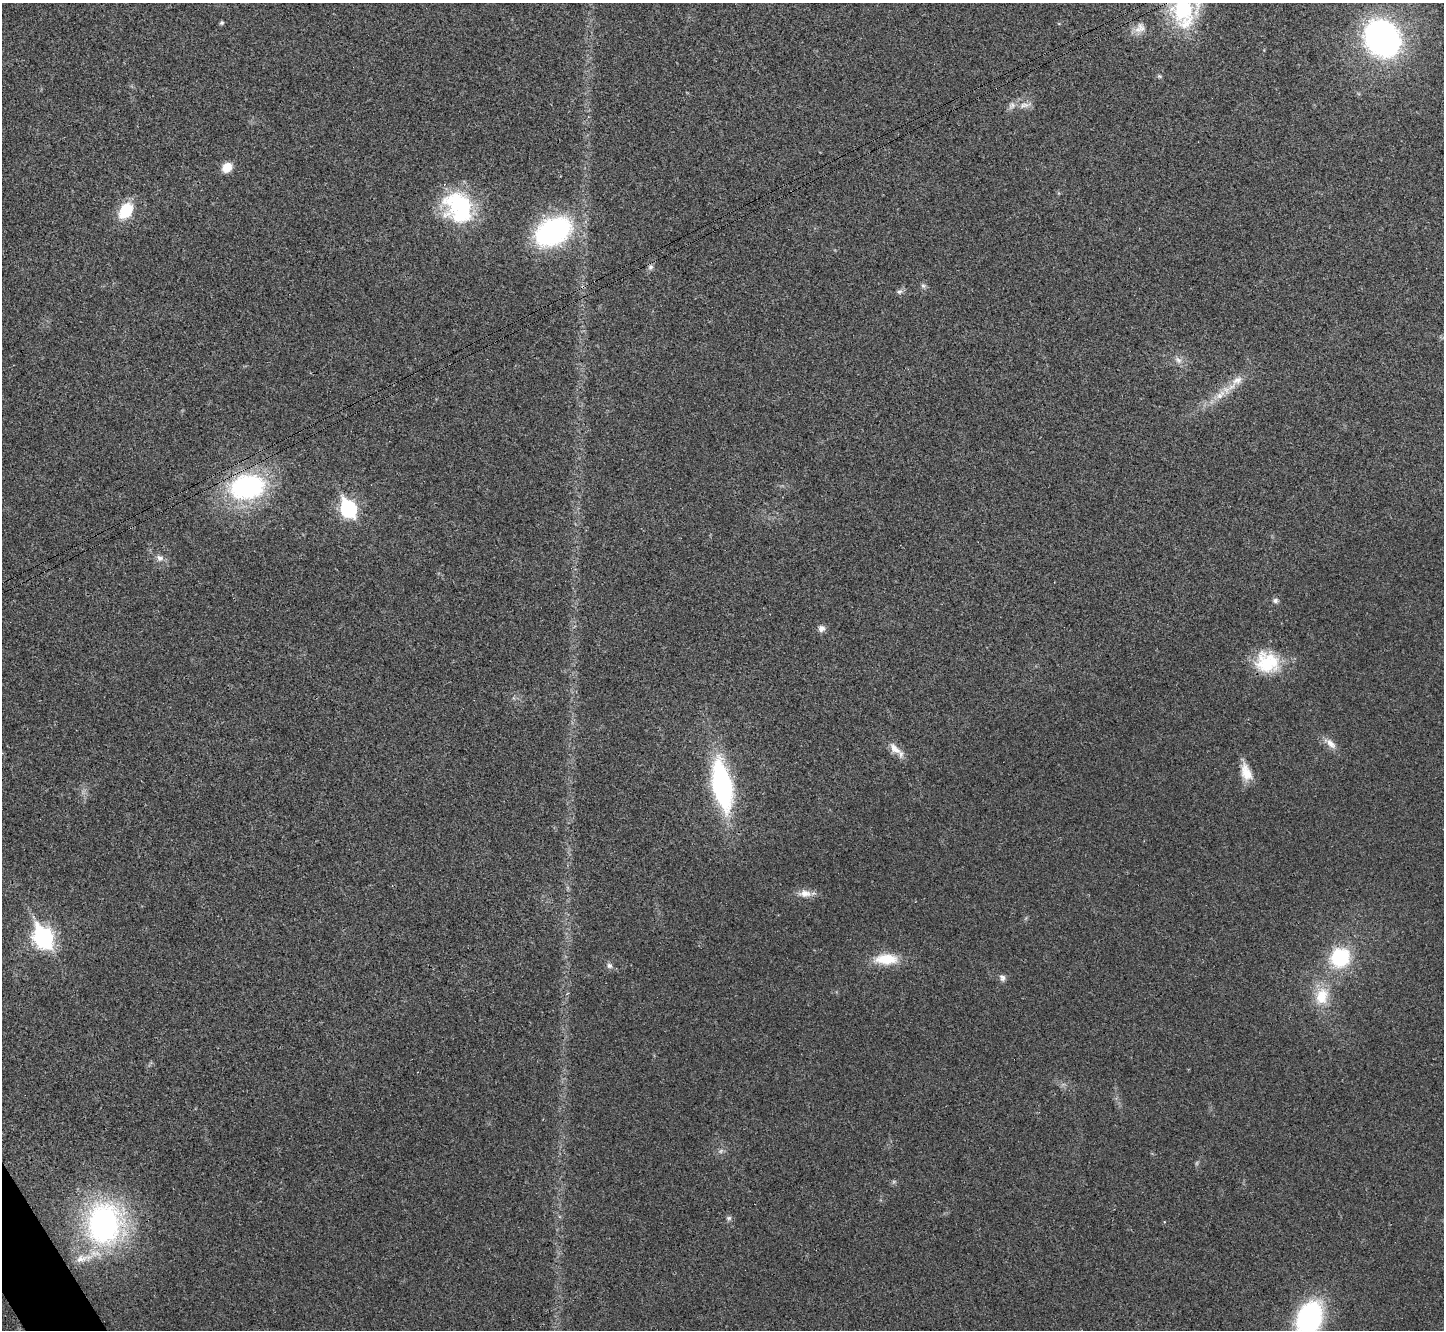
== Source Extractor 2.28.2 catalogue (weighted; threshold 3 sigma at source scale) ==
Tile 7 of 4 x 4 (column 3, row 2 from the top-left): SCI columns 2892-4333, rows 2821-4148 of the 5785 x 5777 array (HDU 1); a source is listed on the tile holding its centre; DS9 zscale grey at full resolution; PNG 1446 x 1332 px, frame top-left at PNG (2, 3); no overlay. Shown black and unused: <1% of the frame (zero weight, under 3 of 4 exposures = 1% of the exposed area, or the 3 px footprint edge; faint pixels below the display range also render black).
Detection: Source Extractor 2.28.2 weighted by HDU 2 'WHT'; one run over the whole footprint, this tile lists its part. Background 0.025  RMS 0.0049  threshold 0.022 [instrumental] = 3 sigma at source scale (4.5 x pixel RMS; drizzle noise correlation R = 1.50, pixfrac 1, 0.05/0.05 arcsec/px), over >= 5 px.
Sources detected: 41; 2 too faint to see at this stretch — not listed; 1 inside a brighter listed object's ellipse — not listed separately; the other 38 listed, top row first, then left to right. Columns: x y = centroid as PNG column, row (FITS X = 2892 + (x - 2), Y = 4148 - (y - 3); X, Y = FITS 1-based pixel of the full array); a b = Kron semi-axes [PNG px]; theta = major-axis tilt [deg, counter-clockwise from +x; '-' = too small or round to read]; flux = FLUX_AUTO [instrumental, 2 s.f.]
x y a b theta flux
1183 11 46 30 -83 44
222 23 5 5 - 0.73
1140 28 16 12 50 4.5
1382 38 33 27 -51 140
1159 76 6 4 -42 0.72
1012 105 9 7 33 2
1026 105 12 7 8 2.7
227 167 10 8 48 7.2
459 207 40 31 -55 47
126 211 16 11 58 18
553 232 31 20 27 97
650 267 8 7 - 1.5
923 286 8 5 -62 1.1
899 292 8 6 26 1.3
1178 360 11 7 -51 2.5
1237 380 17 11 30 5.5
1220 395 19 8 45 6
247 487 34 24 8 75
348 508 9 7 -66 120
160 558 8 8 - 2.5
1275 601 7 6 - 1.4
821 629 8 7 - 2.4
1267 662 31 26 -19 23
1330 743 20 9 -41 4.2
895 749 21 9 -45 5.3
1246 772 23 12 -71 7.8
722 785 37 14 -79 110
805 894 17 10 3 4.5
43 937 10 8 -63 210
1340 957 16 14 43 38
886 959 29 13 1 13
609 966 8 7 - 1.6
1002 977 9 7 -63 1.7
1322 996 24 17 75 14
729 1218 6 5 - 1.1
104 1223 35 28 88 130
83 1258 30 8 16 8.8
1309 1318 28 19 69 87
Overlapping masked pixels (flux is a lower limit): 1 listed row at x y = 247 487
Isophote crosses this tile's border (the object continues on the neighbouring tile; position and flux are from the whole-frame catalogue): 2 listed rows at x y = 1183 11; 1309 1318